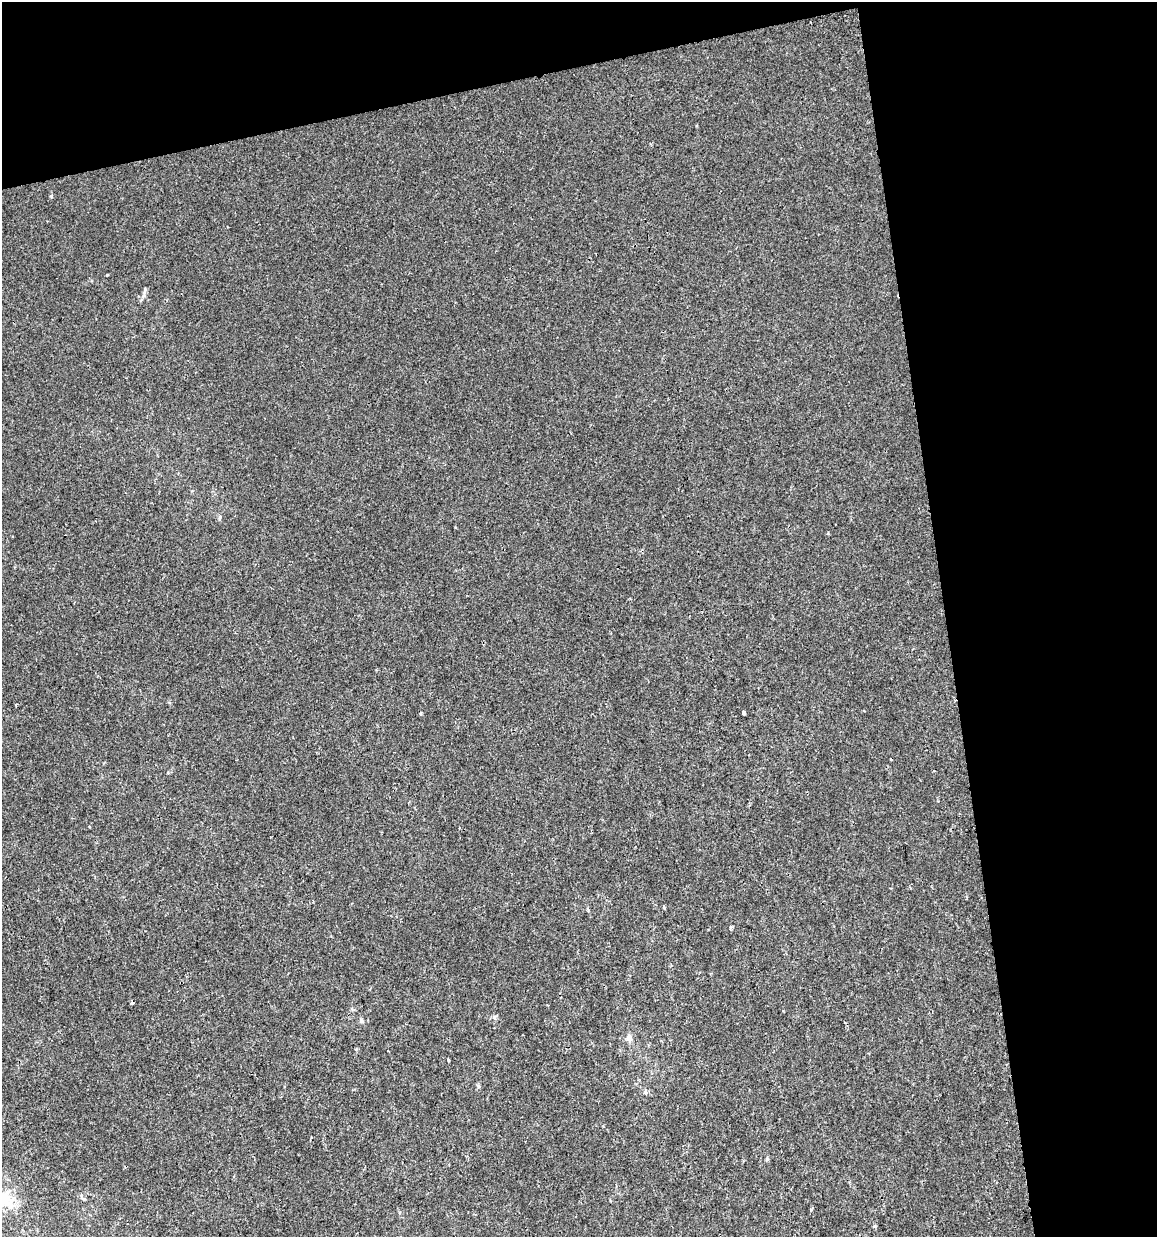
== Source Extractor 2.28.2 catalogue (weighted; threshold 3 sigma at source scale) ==
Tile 2 of 2 x 2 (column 2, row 1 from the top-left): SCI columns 1180-2334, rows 1237-2471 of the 2373 x 2471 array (HDU 1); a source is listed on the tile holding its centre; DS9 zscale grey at full resolution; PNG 1159 x 1239 px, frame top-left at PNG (2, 2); no overlay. Shown black and unused: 24% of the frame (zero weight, under 2 of 3 exposures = <1% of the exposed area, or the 3 px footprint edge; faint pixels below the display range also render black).
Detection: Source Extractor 2.28.2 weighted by HDU 2 'WHT'; one run over the whole footprint, this tile lists its part. Background 8.56e-05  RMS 0.0042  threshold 0.0189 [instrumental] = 3 sigma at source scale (4.5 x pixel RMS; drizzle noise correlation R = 1.50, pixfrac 1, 0.0396/0.0396 arcsec/px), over >= 5 px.
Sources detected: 17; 1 cosmic-ray / hot-pixel residue — not listed; the other 16 listed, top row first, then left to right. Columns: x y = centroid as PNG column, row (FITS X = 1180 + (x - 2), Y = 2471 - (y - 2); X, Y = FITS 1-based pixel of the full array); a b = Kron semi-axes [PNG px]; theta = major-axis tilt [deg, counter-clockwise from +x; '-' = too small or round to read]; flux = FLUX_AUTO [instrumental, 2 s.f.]
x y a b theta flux
107 275 2 2 - 0.39
145 289 5 4 - 0.56
220 517 7 4 82 0.69
16 704 4 3 - 0.34
421 713 4 3 - 0.5
744 713 4 4 - 1.8
664 907 3 3 - 0.68
731 927 4 4 - 0.75
132 1003 4 3 - 0.72
361 1021 7 5 -47 0.82
629 1038 9 8 - 2.1
356 1049 4 4 - 0.38
448 1060 3 2 - 0.47
478 1086 6 5 - 0.64
767 1159 6 5 - 0.57
11 1205 14 8 -69 3.7
Unlisted compact peaks at least as high as the median listed source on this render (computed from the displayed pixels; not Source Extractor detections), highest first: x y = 51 196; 811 1209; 494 1017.